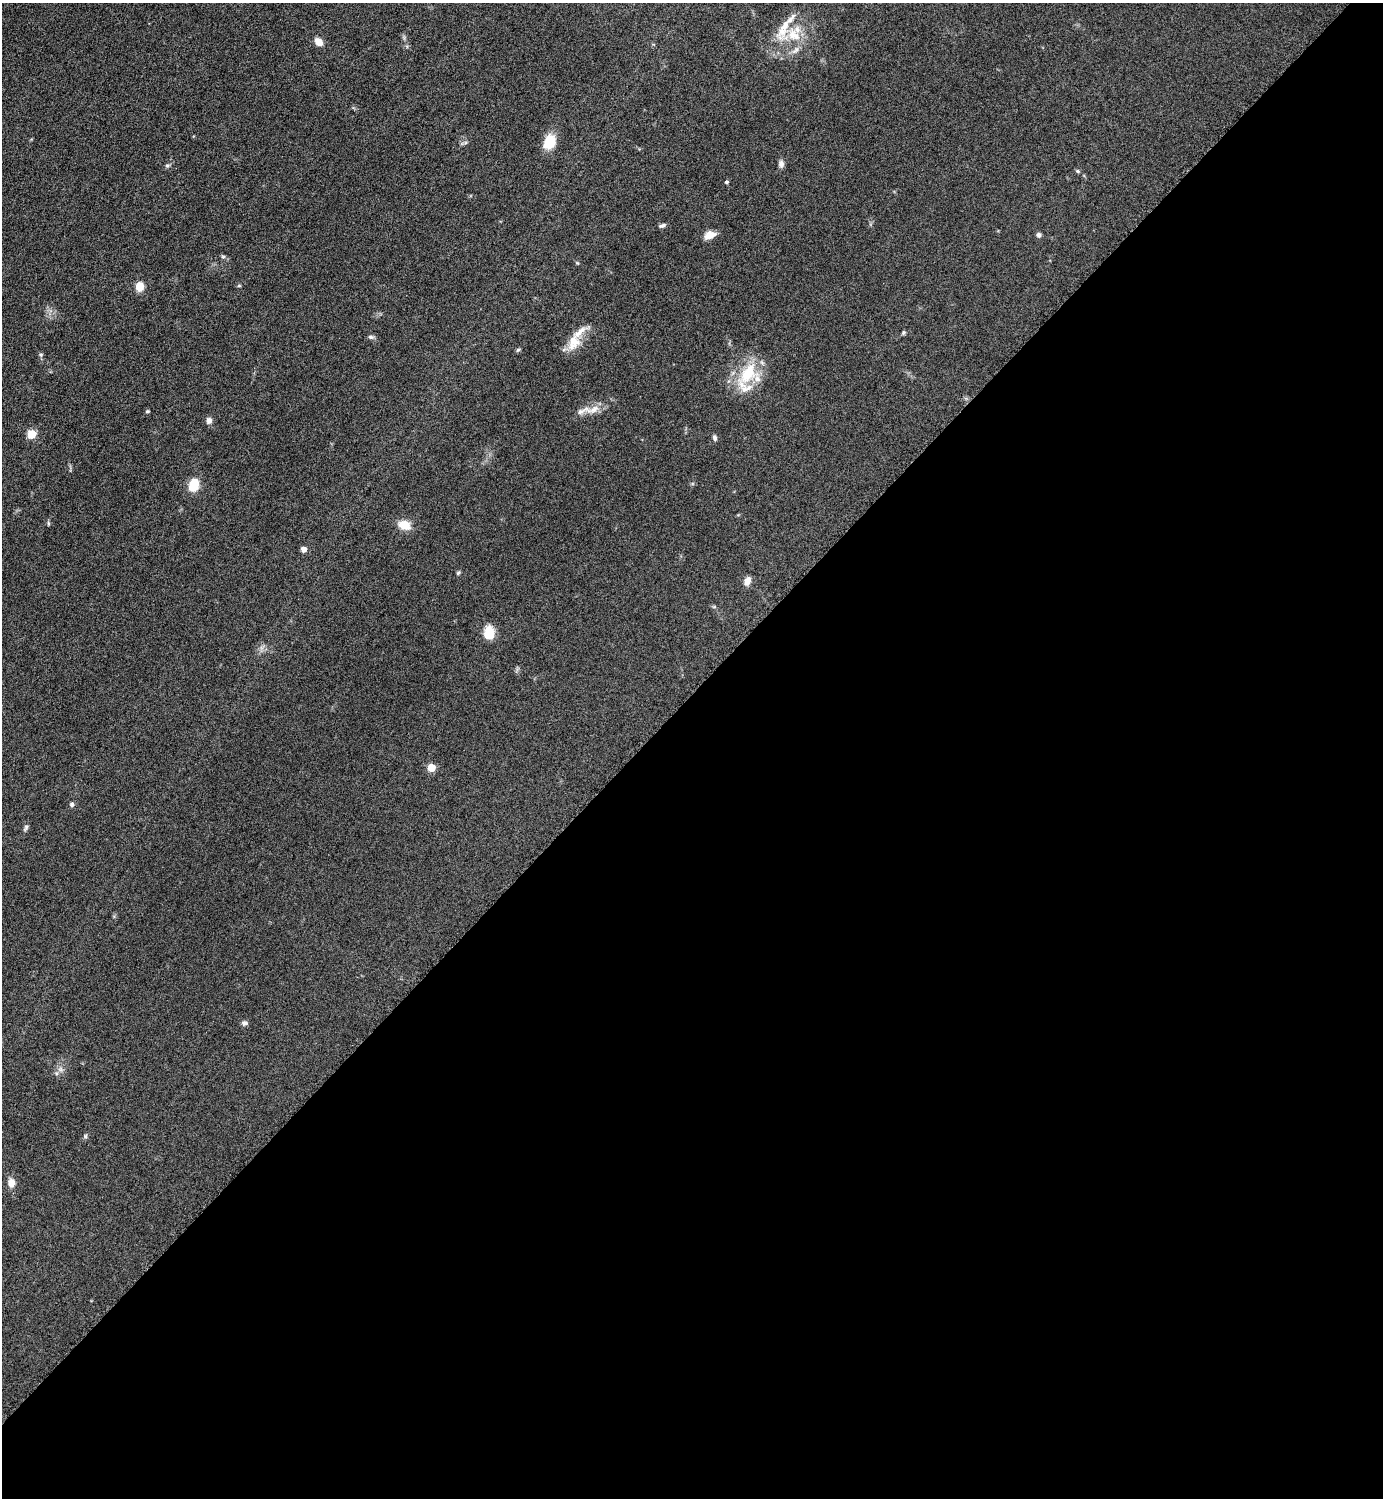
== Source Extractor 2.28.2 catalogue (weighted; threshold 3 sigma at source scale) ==
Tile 15 of 4 x 4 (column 3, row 4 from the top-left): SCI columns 3072-4452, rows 8-1503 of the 6002 x 6002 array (HDU 1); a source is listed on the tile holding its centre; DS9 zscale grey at full resolution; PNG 1385 x 1500 px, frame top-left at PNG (2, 3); no overlay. Shown black and unused: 54% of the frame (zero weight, under 6 of 12 exposures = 1% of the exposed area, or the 3 px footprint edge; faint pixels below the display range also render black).
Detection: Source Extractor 2.28.2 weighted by HDU 2 'WHT'; one run over the whole footprint, this tile lists its part. Background 0.0871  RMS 0.0038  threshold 0.0156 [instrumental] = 3 sigma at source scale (4.09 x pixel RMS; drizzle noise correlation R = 1.36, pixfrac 0.8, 0.05/0.05 arcsec/px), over >= 5 px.
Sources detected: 43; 5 inside a brighter listed object's ellipse — not listed separately; the other 38 listed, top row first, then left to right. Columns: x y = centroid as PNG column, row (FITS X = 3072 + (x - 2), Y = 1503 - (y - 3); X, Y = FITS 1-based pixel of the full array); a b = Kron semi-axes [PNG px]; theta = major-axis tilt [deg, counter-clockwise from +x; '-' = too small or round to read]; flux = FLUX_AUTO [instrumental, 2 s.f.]
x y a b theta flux
784 26 53 16 78 11
318 42 8 6 -45 4
549 142 14 11 67 9.3
781 164 10 6 -89 1.4
167 166 6 6 - 0.69
1077 171 6 5 - 0.5
726 182 5 4 - 0.5
662 225 10 5 20 0.86
710 235 15 9 23 3.1
1039 235 5 5 - 1.1
223 257 6 5 - 0.57
239 285 6 4 0 0.38
140 287 9 7 80 4.7
903 333 5 4 - 0.59
371 337 8 5 -9 0.83
574 342 21 15 69 6.6
518 350 6 5 - 0.52
41 355 5 5 - 0.55
748 374 37 20 55 15
147 411 5 4 - 0.4
583 411 29 8 16 3.9
209 420 8 7 - 1.5
31 434 5 5 - 13
715 438 7 5 -70 0.9
194 485 9 7 72 11
48 523 6 4 85 0.5
404 525 11 8 -18 6.6
303 549 4 4 - 2.8
458 573 5 5 - 0.55
747 581 10 7 68 2.5
489 633 13 10 -82 7.4
431 768 5 5 - 9.5
72 805 6 5 - 0.79
26 828 10 5 61 0.84
244 1023 8 6 12 0.9
60 1069 8 6 -35 1.3
85 1136 6 5 - 0.57
11 1183 9 8 - 3